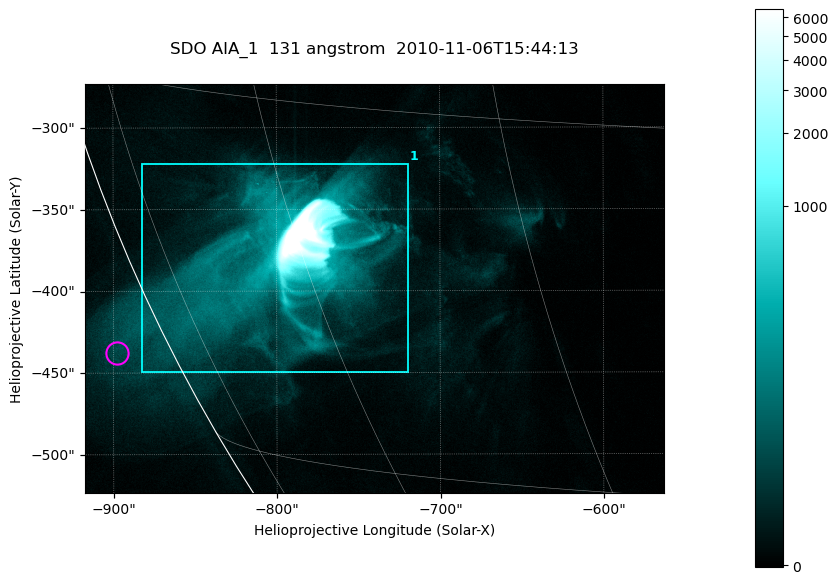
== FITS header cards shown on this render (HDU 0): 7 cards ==
TELESCOP= 'SDO     '           /
INSTRUME= 'AIA_1   '           /
WAVELNTH=                  131 /
WAVEUNIT= 'angstrom'           /
DATE-OBS= '2010-11-06T15:44:13.04' /
CTYPE1  = 'HPLN-TAN'           /
CTYPE2  = 'HPLT-TAN'           /

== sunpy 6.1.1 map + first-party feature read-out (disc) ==
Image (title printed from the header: SDO AIA_1  131 angstrom  2010-11-06T15:44:13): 590 x 417 px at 0.601 arcsec/px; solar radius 968 arcsec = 1612 px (partial field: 2.7% of the solar disc is inside the frame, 89% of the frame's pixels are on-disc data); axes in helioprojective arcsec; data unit not stated in the header (colour bar unlabelled)
Pointing: header CRPIX1/2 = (2045.07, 2040.72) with CRVAL1/2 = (0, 0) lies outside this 590 x 417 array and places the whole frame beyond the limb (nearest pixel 1.35 R_sun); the SolarSoft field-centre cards XCEN/YCEN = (-739.9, -398.3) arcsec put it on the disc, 767 arcsec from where CRPIX/CRVAL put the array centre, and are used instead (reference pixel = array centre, CRVAL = XCEN/YCEN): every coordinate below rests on XCEN/YCEN
Orientation: roll -0.139 deg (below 1 deg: not rotated)
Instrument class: DISC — disc imager (sunpy class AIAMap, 131 A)
Bright regions (active regions / flare kernels): reference = the on-disc median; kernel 5 px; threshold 5 sigma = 57.8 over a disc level ~10.5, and >= 1.15x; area >= 246 px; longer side >= 5 px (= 3 arcsec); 1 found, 1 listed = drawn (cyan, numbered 1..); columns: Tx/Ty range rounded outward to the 2 arcsec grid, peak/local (2 s.f.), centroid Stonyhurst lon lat
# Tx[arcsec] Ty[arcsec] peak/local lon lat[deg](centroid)
1 -884..-718 -450..-322 1542 -62 -22
Off-limb structures (1.02-1.3 R_sun): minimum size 123 px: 1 found; the strongest spans PA ~115..120 deg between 1.02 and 1.06 R_sun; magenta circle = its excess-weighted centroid (no pixel of it reaches 25% of the colour bar: the marked point is dim): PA ~115 deg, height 1.03 R_sun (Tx ~-898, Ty ~-438 arcsec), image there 2.4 x the reference